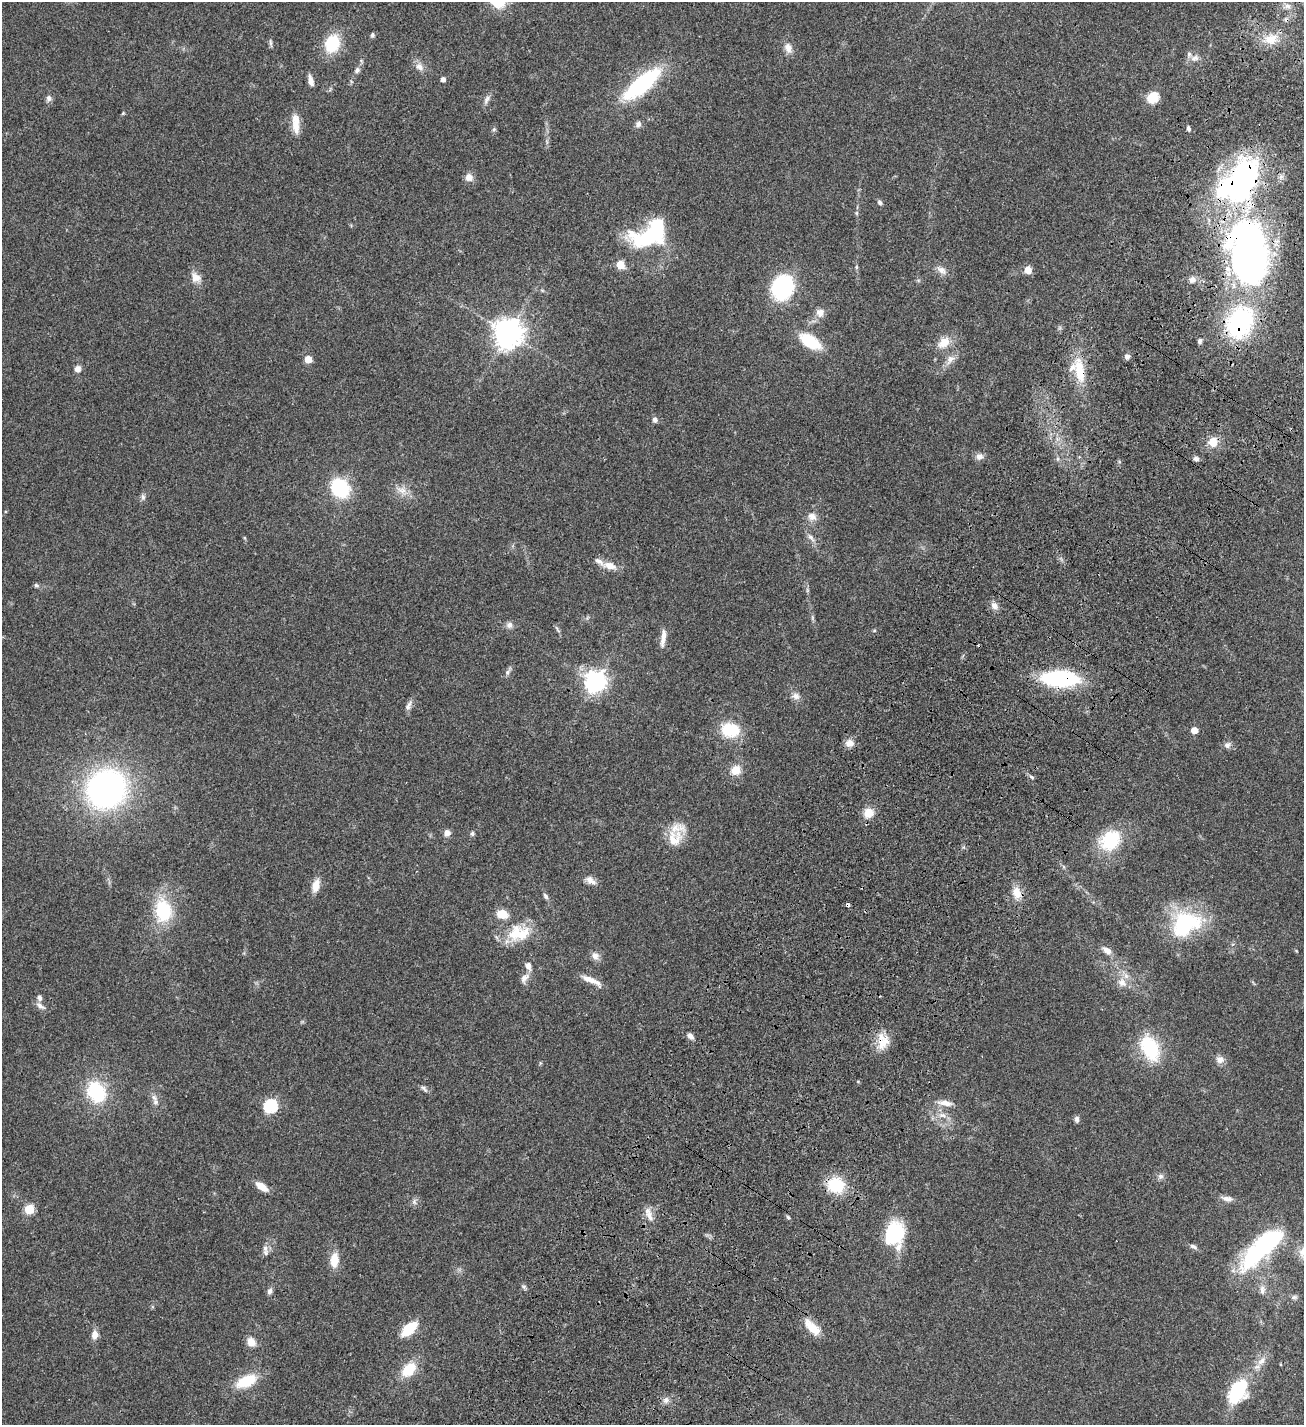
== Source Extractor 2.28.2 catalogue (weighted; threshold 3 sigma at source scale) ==
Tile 10 of 4 x 4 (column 2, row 3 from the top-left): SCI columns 1686-2987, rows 1631-3053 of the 6104 x 6102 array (HDU 1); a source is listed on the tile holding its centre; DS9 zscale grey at full resolution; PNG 1306 x 1427 px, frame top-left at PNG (2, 2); no overlay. Shown black and unused: <1% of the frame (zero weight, under 3 of 4 exposures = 13% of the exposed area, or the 3 px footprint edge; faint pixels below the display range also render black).
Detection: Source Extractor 2.28.2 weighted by HDU 2 'WHT'; one run over the whole footprint, this tile lists its part. Background 0.0821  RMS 0.0062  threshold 0.0277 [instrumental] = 3 sigma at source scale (4.5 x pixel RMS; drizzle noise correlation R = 1.50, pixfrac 1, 0.05/0.05 arcsec/px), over >= 5 px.
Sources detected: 140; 3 inside a brighter object's white glare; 3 cosmic-ray / hot-pixel residue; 1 long thin detection or spike segment (spike, bleed or trail) — not listed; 7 inside a brighter listed object's ellipse — not listed separately; the other 126 listed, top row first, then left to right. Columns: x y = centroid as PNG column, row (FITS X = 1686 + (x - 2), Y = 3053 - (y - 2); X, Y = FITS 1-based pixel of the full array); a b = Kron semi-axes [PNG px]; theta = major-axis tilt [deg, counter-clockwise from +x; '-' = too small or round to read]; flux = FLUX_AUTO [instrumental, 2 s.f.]
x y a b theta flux
1288 6 9 6 -26 2.1
372 35 6 5 - 1.2
1271 39 19 13 13 9.1
270 43 9 4 -89 1.2
332 44 16 13 68 26
788 48 13 10 -69 4.1
1195 58 12 8 15 3.1
419 67 12 9 -49 3.7
357 70 7 6 - 1.9
443 79 4 4 - 2.9
311 80 14 5 -75 3.4
642 84 34 12 40 79
49 98 9 7 -74 1.9
1153 98 9 8 - 16
486 99 13 6 63 2.3
296 124 26 8 -87 8
638 124 9 7 86 1.9
1188 128 6 4 -72 1.1
494 129 5 5 - 0.9
469 177 9 9 - 3.7
880 202 7 5 -47 1.2
857 213 6 4 -90 0.82
648 238 42 20 4 46
1248 252 78 45 -83 250
620 265 5 5 - 16
856 267 6 4 -90 0.78
941 270 15 8 -38 3.5
1028 270 7 7 - 5.3
196 277 14 12 -50 5.1
1192 280 8 8 - 3
782 288 21 17 67 57
820 312 10 10 - 4.1
508 333 9 9 - 810
810 341 20 10 -32 27
1200 341 7 6 - 1.5
944 342 16 11 38 7.9
1127 356 6 6 - 1.9
308 359 5 5 - 11
950 359 11 9 43 3.7
78 369 7 7 - 3
1079 371 30 11 -81 17
655 420 7 6 - 1.7
1213 442 10 9 - 7.8
979 456 10 8 24 2.9
1057 459 6 4 90 0.87
1196 459 7 6 - 1.8
340 488 18 15 -48 36
402 490 14 7 -15 4.3
143 497 9 6 -80 1.6
812 517 13 10 -31 4
811 537 13 5 -51 2.6
610 566 20 9 -15 6.4
36 585 7 5 -16 1.1
994 606 10 8 -52 3.2
509 625 9 8 - 2.4
874 631 5 3 - 0.57
663 638 22 6 83 4.6
507 672 9 6 53 1.7
1060 678 30 12 -2 77
595 682 8 7 - 370
796 696 11 9 -33 3
408 706 15 6 64 2.7
730 730 16 12 -11 25
1194 730 5 5 - 8.4
849 743 11 9 -4 4
1227 745 8 8 - 2.3
736 770 11 10 - 7.3
1032 777 7 4 -36 1
106 789 36 33 43 170
868 813 11 10 - 7.5
447 833 8 7 - 3
472 834 6 5 - 1.2
674 839 25 20 69 13
1110 840 23 19 44 29
1064 867 6 4 -71 0.81
590 880 16 8 -35 3.6
316 885 15 8 74 6.6
1017 893 15 10 -79 7
545 896 10 5 -54 1.5
163 910 28 19 -83 29
1185 924 36 26 33 51
517 934 28 25 -16 20
1107 950 13 7 -32 3.4
595 956 11 10 - 3.2
524 978 15 9 60 3.6
591 980 26 6 -25 6.3
1122 982 11 10 - 4.8
39 998 7 6 - 1.9
41 1006 15 6 -33 2.4
690 1036 8 5 -45 2.6
883 1042 23 14 56 9.6
1150 1048 34 20 -62 29
1220 1060 10 9 - 3.4
424 1088 9 5 -48 1.6
96 1092 18 14 -59 42
154 1098 11 5 -65 2.5
945 1103 19 7 -8 4.8
270 1106 6 6 - 75
942 1115 11 6 -10 3
1077 1119 8 6 -89 1.6
1160 1176 8 8 - 2
836 1185 16 14 -17 24
262 1186 13 6 -36 7.6
1227 1199 16 7 -9 3.4
414 1202 9 6 -90 1.7
29 1209 5 5 - 27
649 1214 21 7 -68 4.6
788 1217 6 4 -64 0.89
894 1234 21 16 75 45
1193 1246 10 5 -24 1.8
1262 1247 53 15 44 98
265 1248 10 6 -80 2.5
334 1260 17 10 86 8.2
524 1286 6 4 19 0.96
1262 1290 12 7 -90 2.9
270 1291 8 6 67 1.8
1294 1297 9 5 10 1.5
812 1327 25 11 -45 9.8
409 1329 13 7 42 24
95 1334 11 8 82 3.9
251 1342 10 8 -46 5.2
1261 1361 14 8 47 4.5
409 1369 16 11 46 16
246 1381 19 10 25 21
1238 1391 31 18 58 34
666 1400 8 7 - 2.4
Overlapping masked pixels (flux is a lower limit): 6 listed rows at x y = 1248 252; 1079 371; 1060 678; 883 1042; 836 1185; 1262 1247
Isophote crosses this tile's border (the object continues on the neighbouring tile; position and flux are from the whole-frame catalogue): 1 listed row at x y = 1262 1247